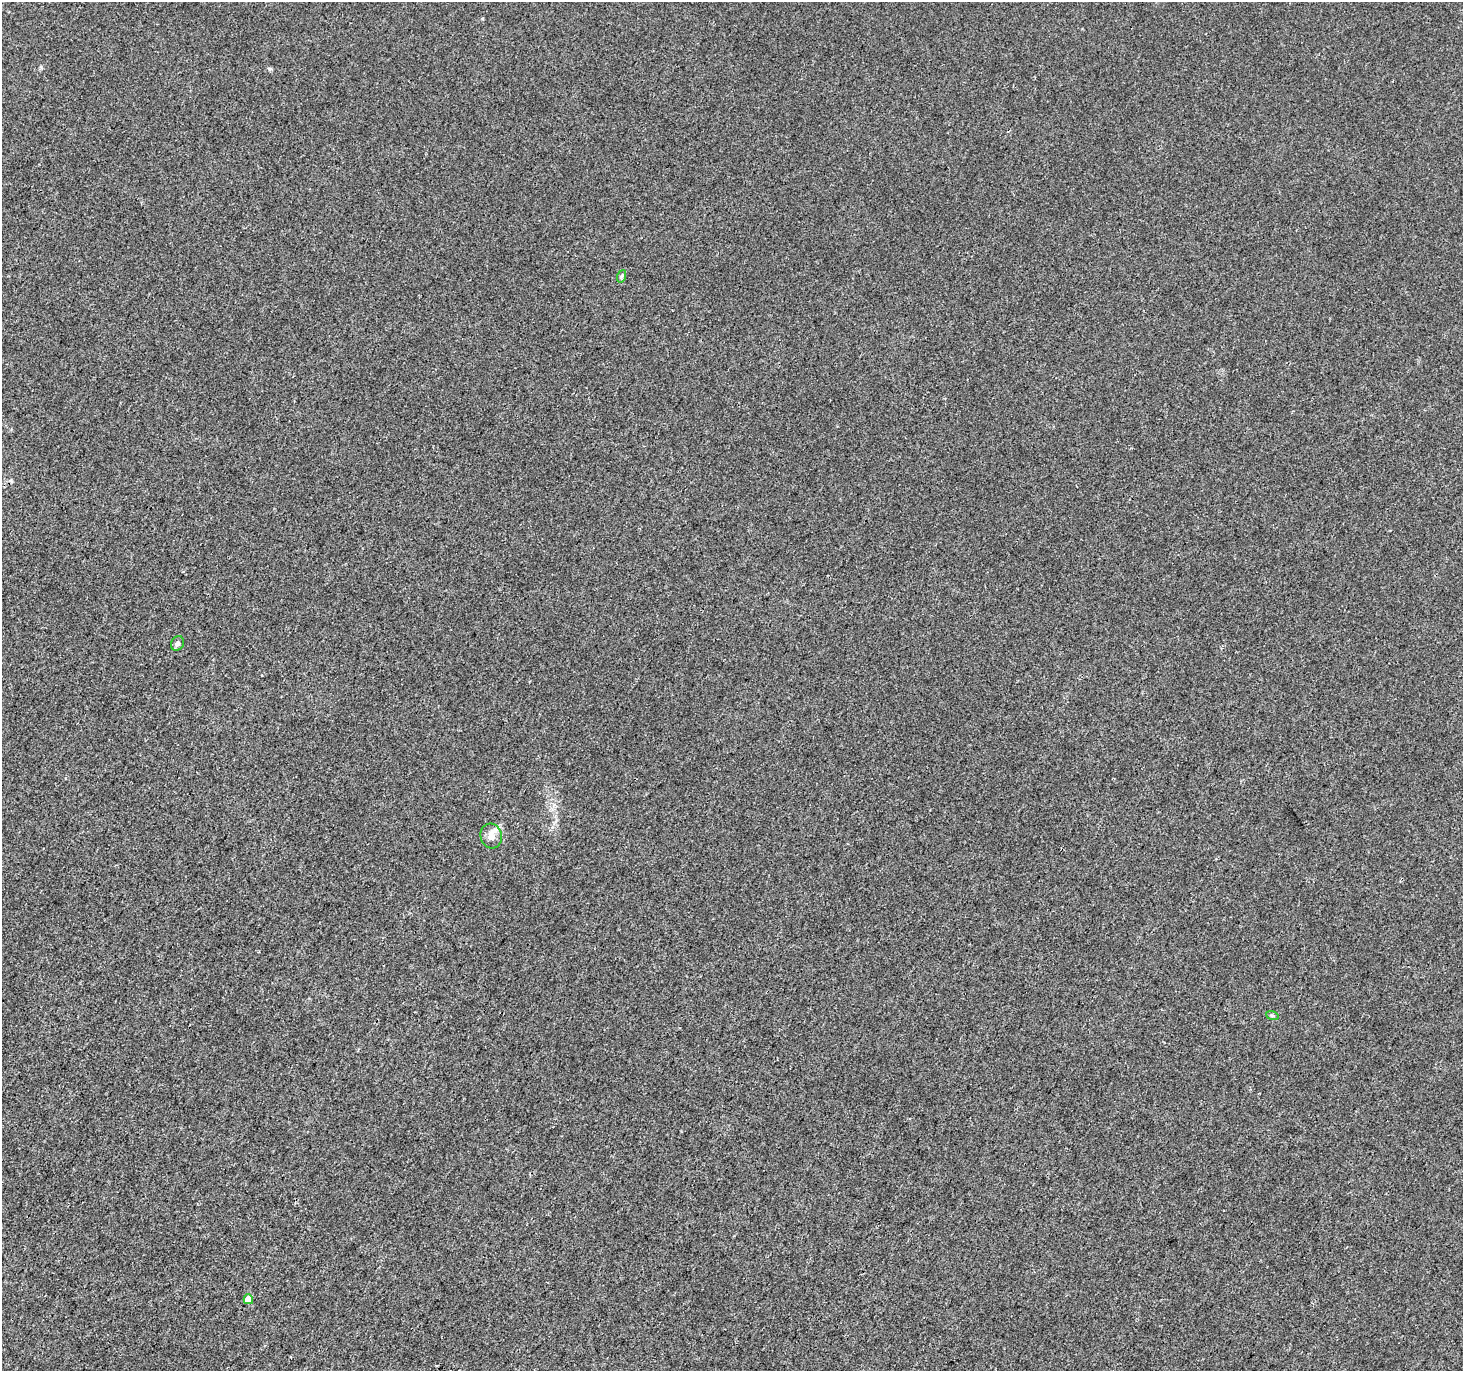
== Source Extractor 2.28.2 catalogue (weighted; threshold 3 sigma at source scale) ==
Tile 7 of 4 x 4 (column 3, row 2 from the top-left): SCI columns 2933-4393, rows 3000-4368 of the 5856 x 5932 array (HDU 1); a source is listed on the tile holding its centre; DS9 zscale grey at full resolution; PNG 1465 x 1373 px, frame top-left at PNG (2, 2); each listed source drawn as its Kron ellipse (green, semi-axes under 4 px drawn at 4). Shown black and unused: <1% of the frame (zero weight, under 3 of 4 exposures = <1% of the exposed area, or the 3 px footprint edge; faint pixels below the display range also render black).
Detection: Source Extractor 2.28.2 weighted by HDU 2 'WHT'; one run over the whole footprint, this tile lists its part. Background 0.0017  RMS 0.003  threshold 0.0137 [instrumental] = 3 sigma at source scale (4.5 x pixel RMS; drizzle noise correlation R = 1.50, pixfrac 1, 0.0396/0.0396 arcsec/px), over >= 5 px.
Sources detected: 5; all 5 listed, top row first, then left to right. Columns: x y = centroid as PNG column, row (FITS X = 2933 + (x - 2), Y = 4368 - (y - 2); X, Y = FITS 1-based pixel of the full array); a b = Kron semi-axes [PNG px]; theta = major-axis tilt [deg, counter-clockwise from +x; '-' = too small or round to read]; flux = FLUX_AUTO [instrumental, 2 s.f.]
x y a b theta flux
622 276 6 4 71 0.43
177 643 7 6 - 0.83
491 836 12 10 -75 2.3
1272 1015 6 4 -19 0.45
248 1299 5 4 - 4.6